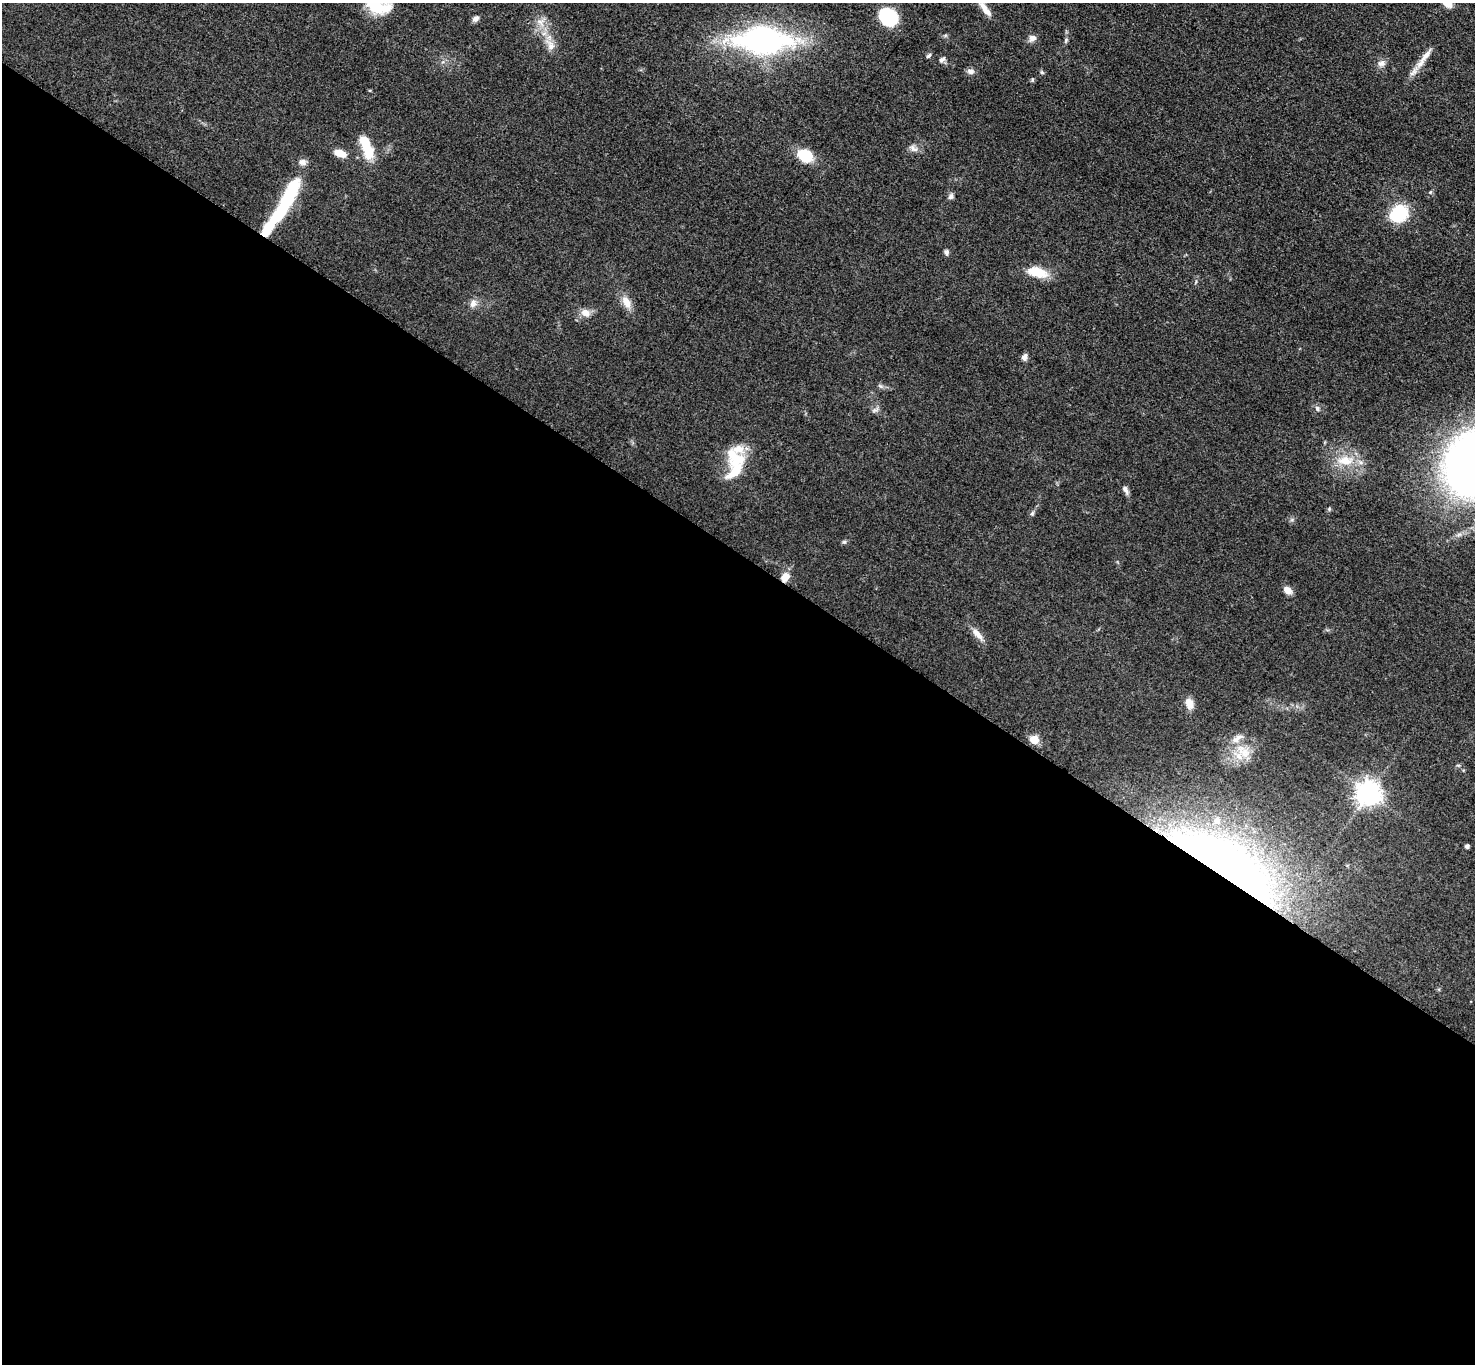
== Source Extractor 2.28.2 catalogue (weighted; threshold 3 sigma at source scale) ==
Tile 14 of 4 x 4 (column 2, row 4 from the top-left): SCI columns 1485-2957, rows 163-1524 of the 5911 x 5916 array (HDU 1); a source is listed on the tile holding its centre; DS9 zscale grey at full resolution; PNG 1477 x 1366 px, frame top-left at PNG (2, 3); no overlay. Shown black and unused: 60% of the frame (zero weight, under 3 of 5 exposures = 1% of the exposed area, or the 3 px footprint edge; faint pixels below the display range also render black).
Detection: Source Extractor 2.28.2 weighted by HDU 2 'WHT'; one run over the whole footprint, this tile lists its part. Background 0.0533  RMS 0.0058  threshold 0.0262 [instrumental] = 3 sigma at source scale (4.5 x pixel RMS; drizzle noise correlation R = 1.50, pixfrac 1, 0.05/0.05 arcsec/px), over >= 5 px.
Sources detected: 54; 1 inside a brighter object's white glare — not listed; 4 inside a brighter listed object's ellipse — not listed separately; the other 49 listed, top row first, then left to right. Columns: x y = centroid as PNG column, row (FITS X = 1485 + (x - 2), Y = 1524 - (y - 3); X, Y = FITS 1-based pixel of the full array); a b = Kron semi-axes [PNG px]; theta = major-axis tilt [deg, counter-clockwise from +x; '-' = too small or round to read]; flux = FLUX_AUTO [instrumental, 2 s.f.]
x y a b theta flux
378 6 28 14 -15 19
985 9 24 7 -51 5.6
888 17 16 13 -42 42
475 19 8 6 38 2.1
541 22 11 8 -54 4.2
1032 38 9 8 - 3
763 40 57 27 -1 140
1066 40 6 5 - 0.88
551 46 11 9 35 3.8
929 55 6 5 - 1.1
1425 56 30 7 53 7
942 60 8 6 32 1.7
1381 63 9 8 - 2.9
970 71 10 7 -8 2.3
1042 72 6 5 - 0.89
1032 80 6 4 73 0.7
366 147 28 11 -70 17
914 148 13 7 -31 2.7
340 153 12 7 -22 7.3
805 156 15 11 -32 19
302 162 9 8 - 2.8
951 197 8 6 62 1.7
287 201 42 15 61 34
1399 214 15 13 38 34
946 252 6 6 - 1.6
1037 272 28 12 -13 11
626 302 18 10 -62 6
473 303 11 8 67 3.2
586 313 13 10 -26 4.4
1024 357 7 6 - 2.8
880 386 7 5 -12 1.3
1317 409 7 6 - 1.7
1345 461 23 13 -1 12
735 468 42 18 65 22
1125 490 12 6 -65 2.2
1329 509 5 4 - 0.76
1032 513 6 5 - 1
844 542 6 5 - 0.94
785 577 10 8 58 5.5
1288 590 9 6 -44 4.4
977 634 19 7 -48 4.7
1189 703 14 9 -69 5
1237 739 18 8 38 4.7
1034 740 5 5 - 19
1244 753 18 12 -22 9.8
1458 765 6 3 -18 0.7
1368 793 8 8 - 540
1467 846 4 4 - 1.8
1226 864 132 41 -31 330
Overlapping masked pixels (flux is a lower limit): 2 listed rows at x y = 785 577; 1226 864
Isophote crosses this tile's border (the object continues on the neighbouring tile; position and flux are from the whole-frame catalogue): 2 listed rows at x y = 378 6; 888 17